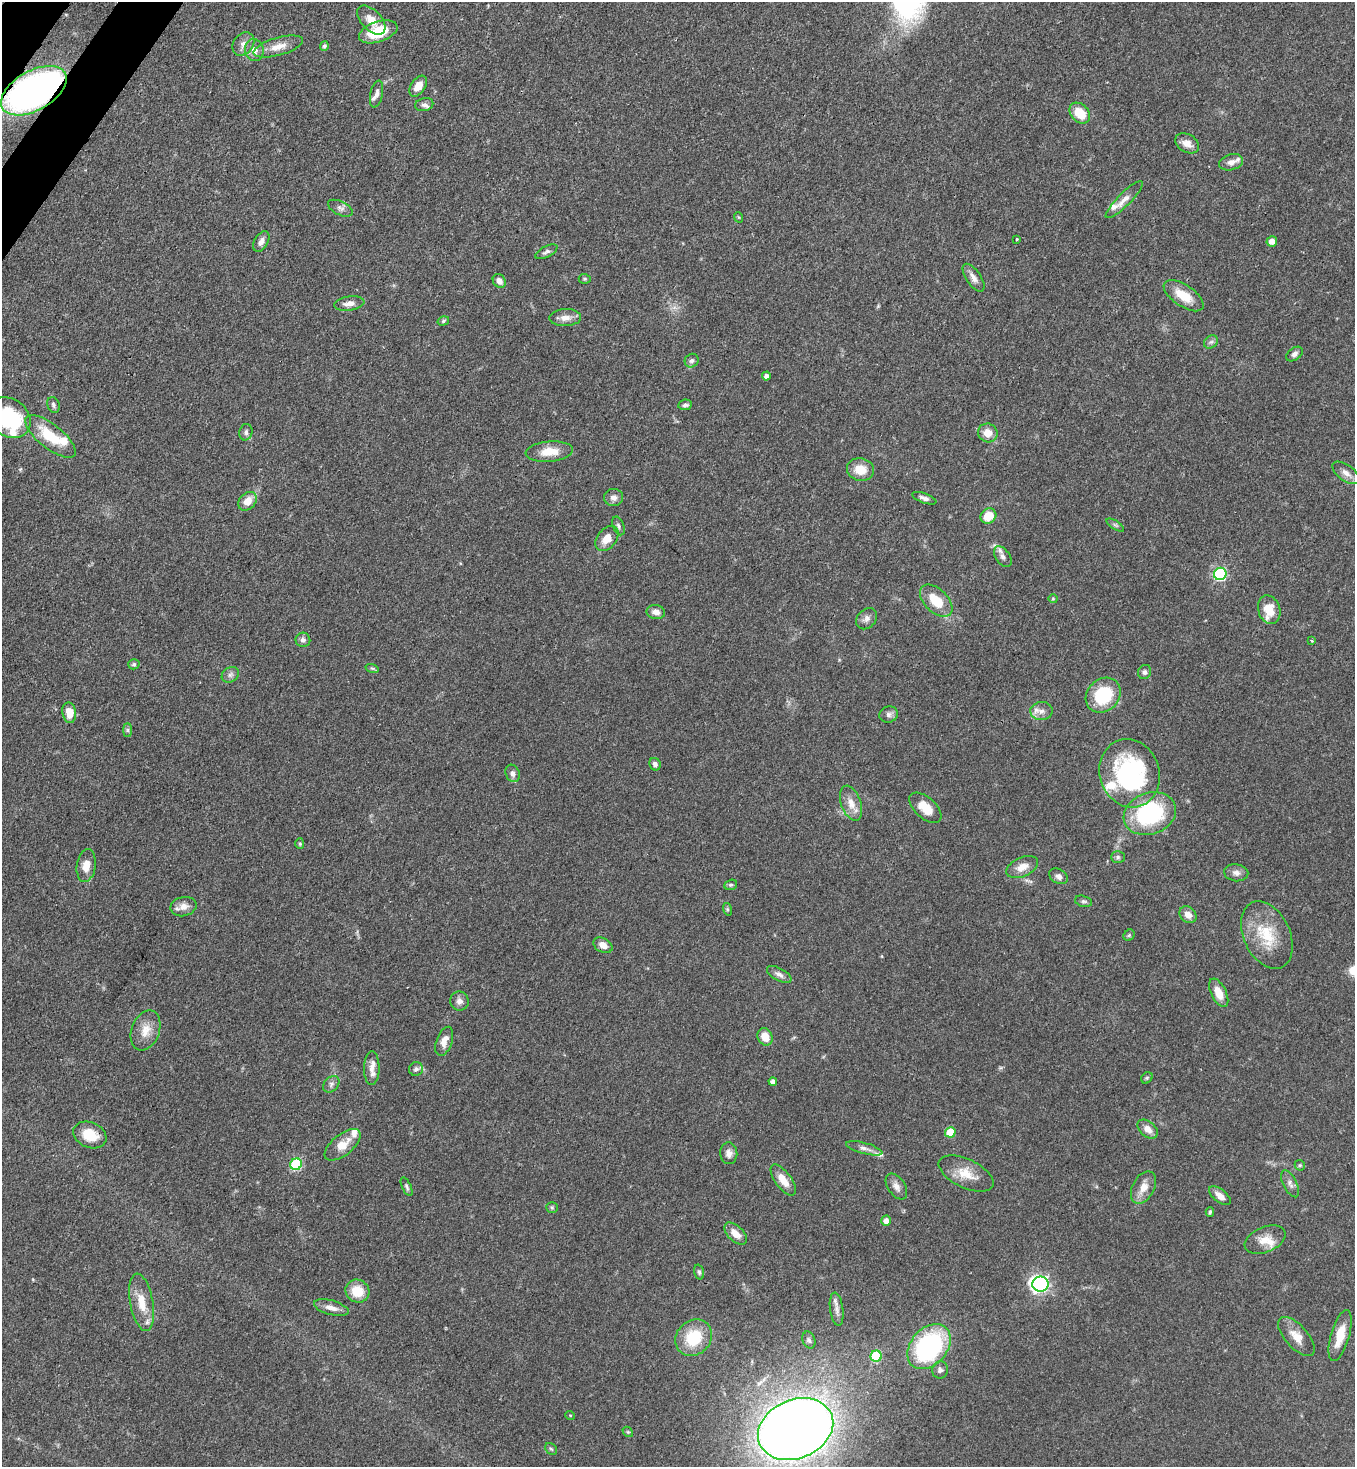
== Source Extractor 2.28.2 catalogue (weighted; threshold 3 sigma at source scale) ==
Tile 11 of 4 x 4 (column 3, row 3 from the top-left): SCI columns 2934-4286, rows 1526-2990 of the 6004 x 5982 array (HDU 1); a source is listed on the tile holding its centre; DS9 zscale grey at full resolution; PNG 1357 x 1469 px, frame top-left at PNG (2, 2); each listed source drawn as its Kron ellipse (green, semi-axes under 4 px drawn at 4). Shown black and unused: <1% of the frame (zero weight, under 3 of 4 exposures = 7% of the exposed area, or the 3 px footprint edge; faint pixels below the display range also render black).
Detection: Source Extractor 2.28.2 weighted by HDU 2 'WHT'; one run over the whole footprint, this tile lists its part. Background 0.0862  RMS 0.0038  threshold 0.0173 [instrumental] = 3 sigma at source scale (4.5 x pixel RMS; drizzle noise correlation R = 1.50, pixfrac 1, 0.05/0.05 arcsec/px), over >= 5 px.
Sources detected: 144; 11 inside a brighter listed object's ellipse — not listed separately; the other 133 listed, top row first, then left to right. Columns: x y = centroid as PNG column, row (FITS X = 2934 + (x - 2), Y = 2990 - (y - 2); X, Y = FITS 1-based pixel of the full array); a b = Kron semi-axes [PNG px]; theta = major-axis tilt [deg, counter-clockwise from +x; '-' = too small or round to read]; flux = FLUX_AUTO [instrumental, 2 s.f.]
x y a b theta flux
371 20 18 10 -47 4.5
378 32 20 10 19 12
243 44 12 10 51 2.6
278 46 25 9 16 4.8
324 46 4 4 - 0.93
254 50 11 9 -78 2.9
418 86 12 7 56 3.9
34 91 36 20 30 170
377 94 14 6 79 1.7
424 105 9 6 14 1.3
1080 113 12 8 -45 8.2
1187 143 13 9 -30 3.3
1231 162 12 8 14 2.2
1124 200 25 6 45 3.1
340 208 13 6 -26 1.6
738 217 5 3 - 0.37
1017 239 3 3 - 0.4
261 241 11 6 60 2.1
1272 241 5 5 - 2.7
546 252 12 5 27 1.2
974 278 16 7 -56 2.5
585 279 6 5 - 0.54
499 281 7 6 - 2.3
1184 296 23 10 -34 7.9
349 304 15 7 9 2.6
565 318 16 8 2 3.1
443 321 6 4 18 0.69
1211 342 7 6 - 1
1294 354 9 6 36 1.4
692 361 7 6 - 1.1
766 376 4 4 - 1.4
53 405 8 6 -68 0.94
685 405 7 5 9 1.1
9 418 23 18 -39 30
246 432 8 6 77 1.1
988 433 10 9 - 4.5
50 436 31 12 -38 13
549 452 24 10 5 6.4
860 470 13 11 -12 6.5
1346 473 15 8 -36 2.8
614 497 9 8 - 2.1
924 498 12 5 -19 1.4
247 501 10 8 48 4.5
988 516 8 7 - 6.9
1115 525 10 4 -33 0.77
618 526 10 5 -71 1
607 538 14 9 53 4.7
1003 557 12 7 -54 1.8
1220 574 6 6 - 46
1053 599 4 4 - 0.39
936 601 20 11 -45 9.5
1269 610 14 11 -72 7.2
656 612 9 7 -9 2.4
867 619 12 9 45 1.9
303 640 7 7 - 1.4
1312 640 3 3 - 0.59
134 664 6 5 - 0.72
372 668 7 4 -18 0.64
1145 672 7 6 - 1.2
230 675 9 7 32 1.4
1103 695 19 16 45 21
1041 711 11 9 2 2.6
69 713 10 7 -79 5.4
889 714 9 8 - 1.6
128 730 7 4 -90 0.72
655 764 6 5 - 1.4
513 773 9 7 -67 1.6
1130 773 34 30 -72 55
851 803 18 10 -70 4.5
925 808 19 10 -42 6.3
1150 814 27 20 20 41
300 844 5 4 - 0.51
1118 857 7 6 - 0.84
86 865 16 9 81 4.4
1022 867 17 9 24 4.3
1236 873 12 8 -9 1.9
1058 876 10 7 -30 1.6
731 885 6 5 - 0.64
1084 901 9 5 -16 0.88
183 907 13 9 13 3
727 909 6 4 -72 0.54
1188 915 9 7 -45 2.9
1129 935 6 5 - 0.62
1267 935 36 23 -65 15
603 945 10 7 -29 3.1
779 974 13 6 -28 1.8
1219 993 15 7 -64 5.2
459 1001 9 9 - 1.9
146 1030 21 14 69 5.6
765 1037 9 7 -64 4.7
444 1041 15 8 70 3.3
372 1068 17 8 88 3.2
416 1069 7 6 - 1.6
1147 1078 6 5 - 0.56
773 1081 4 4 - 1.6
331 1084 9 7 46 1.4
1148 1129 11 7 -41 3
950 1132 5 5 - 12
90 1135 17 12 -23 9.4
343 1145 21 10 39 5.9
864 1148 18 5 -15 2
729 1153 11 8 -85 2.1
296 1164 6 5 - 37
1300 1165 5 5 - 0.54
966 1174 29 14 -26 7.6
783 1180 18 8 -54 5.1
1290 1184 15 6 -64 1.9
896 1186 14 8 -55 2.5
407 1187 10 4 -65 0.9
1144 1187 17 11 62 4.3
1220 1196 13 6 -38 2.8
552 1207 6 5 - 0.61
1210 1212 5 3 - 0.59
886 1221 5 5 - 2.3
736 1234 14 7 -44 3.8
1265 1240 21 12 22 5.3
699 1272 7 4 -75 0.75
1040 1284 8 7 - 110
357 1291 12 11 - 8
142 1302 29 11 -80 8.2
331 1308 18 7 -15 2.9
837 1309 16 6 -82 1.9
1296 1336 24 11 -48 5.3
1340 1336 26 9 74 7.6
694 1338 19 17 46 16
809 1340 9 6 -70 1.1
929 1347 25 18 48 63
876 1356 5 5 - 29
940 1370 8 8 - 1.5
570 1415 5 3 - 0.31
796 1429 39 29 23 610
628 1432 6 4 -42 0.46
551 1449 6 5 - 0.69
Overlapping masked pixels (flux is a lower limit): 2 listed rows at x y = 34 91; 90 1135
Isophote crosses this tile's border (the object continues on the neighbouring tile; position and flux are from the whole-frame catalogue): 1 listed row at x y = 9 418